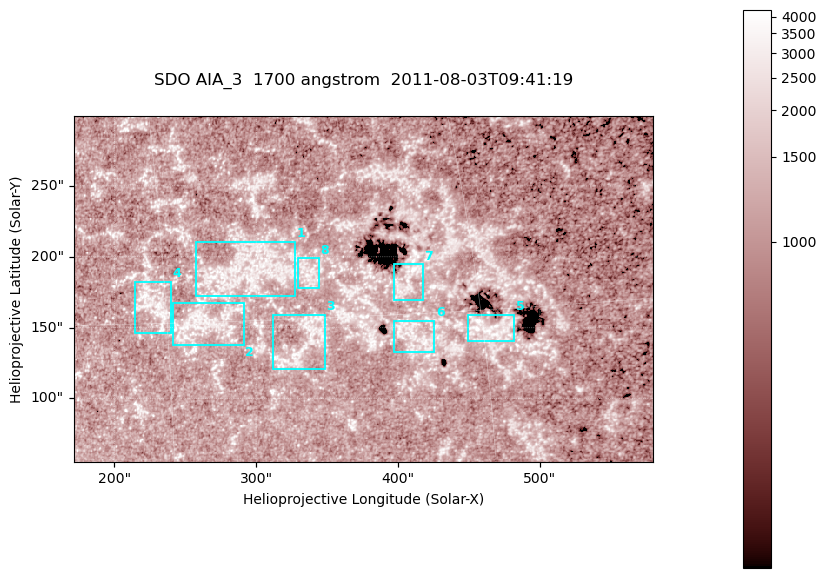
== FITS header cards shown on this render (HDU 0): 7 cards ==
TELESCOP= 'SDO     '           /
INSTRUME= 'AIA_3   '           /
WAVELNTH=                 1700 /
WAVEUNIT= 'angstrom'           /
DATE-OBS= '2011-08-03T09:41:19.712' /
CTYPE1  = 'HPLN-TAN'           /
CTYPE2  = 'HPLT-TAN'           /

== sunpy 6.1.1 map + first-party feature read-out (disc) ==
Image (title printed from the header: SDO AIA_3  1700 angstrom  2011-08-03T09:41:19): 666 x 399 px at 0.613 arcsec/px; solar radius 945 arcsec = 1543 px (partial field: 3.6% of the solar disc is inside the frame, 100% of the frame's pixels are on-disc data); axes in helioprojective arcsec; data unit not stated in the header (colour bar unlabelled)
Pointing: header CRPIX1/2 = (2049.23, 2048.32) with CRVAL1/2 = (0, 0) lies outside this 666 x 399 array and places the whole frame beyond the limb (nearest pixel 1.4 R_sun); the SolarSoft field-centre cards XCEN/YCEN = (375.5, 177.3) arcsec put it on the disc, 1937 arcsec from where CRPIX/CRVAL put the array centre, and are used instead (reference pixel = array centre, CRVAL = XCEN/YCEN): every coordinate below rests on XCEN/YCEN
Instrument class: DISC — disc imager (sunpy class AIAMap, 1700 A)
Bright regions (active regions / flare kernels): reference = the on-disc median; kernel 5 px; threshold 5 sigma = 1354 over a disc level ~1101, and >= 1.15x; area >= 265 px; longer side >= 5 px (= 3.1 arcsec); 8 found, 8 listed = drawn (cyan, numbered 1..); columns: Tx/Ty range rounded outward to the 2 arcsec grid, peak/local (2 s.f.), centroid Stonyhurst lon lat
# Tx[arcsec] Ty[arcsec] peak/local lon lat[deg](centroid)
1 258..328 172..212 3.3 +19 +17
2 240..292 138..168 3.3 +17 +15
3 312..350 120..160 3.1 +21 +14
4 214..240 146..184 3.5 +14 +16
5 448..482 140..160 4.4 +30 +14
6 396..426 132..156 3.3 +26 +14
7 396..418 168..196 4 +27 +16
8 328..344 178..200 3 +22 +17